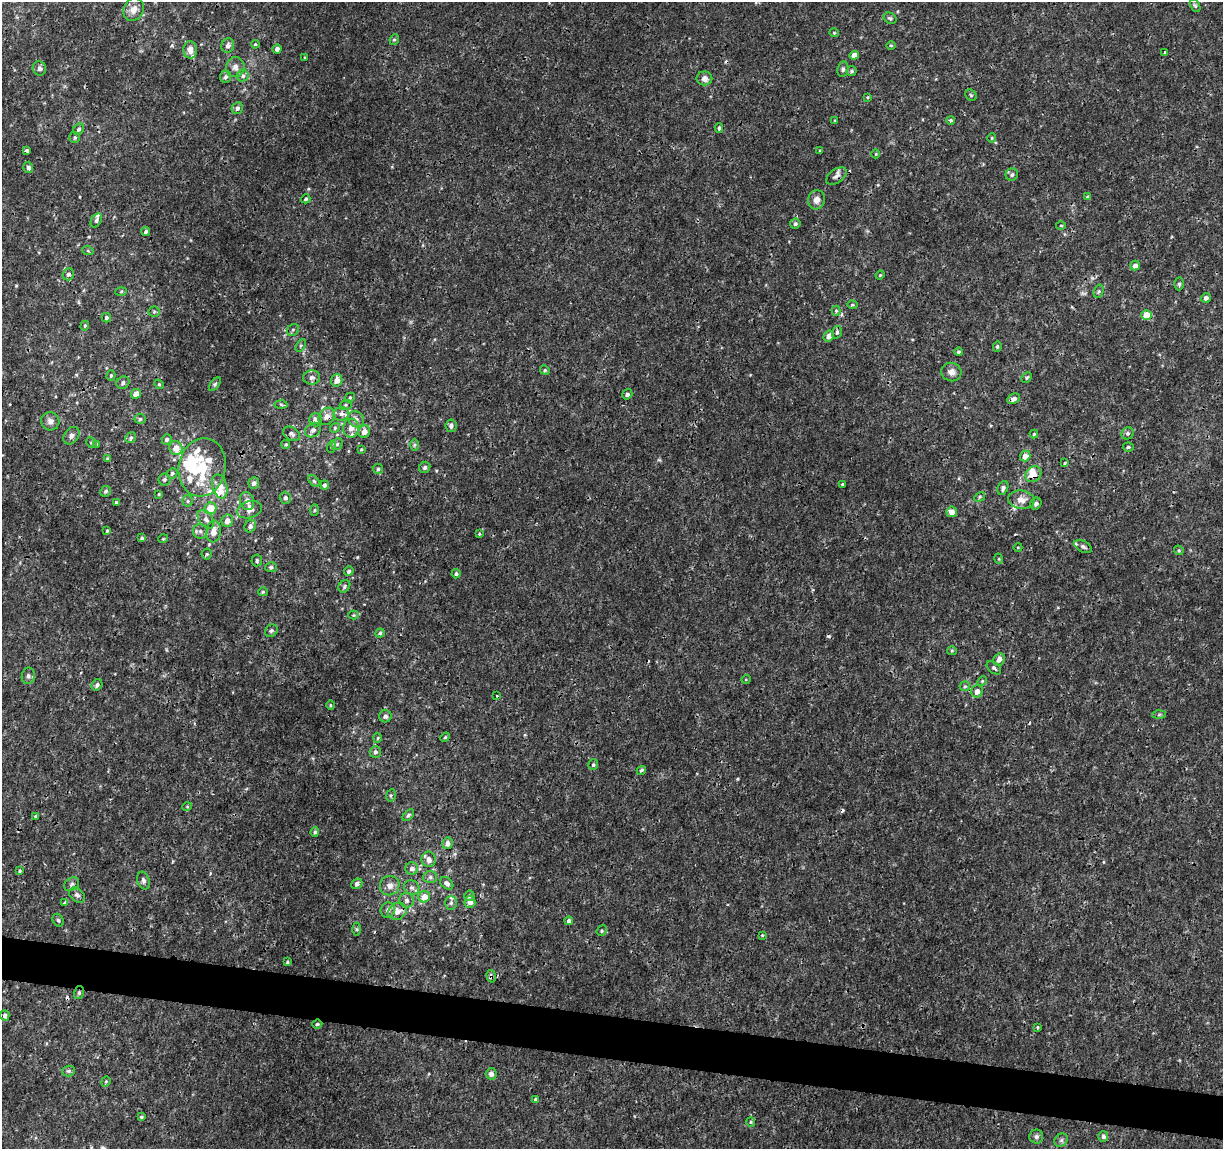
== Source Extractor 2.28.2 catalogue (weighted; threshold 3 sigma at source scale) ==
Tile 6 of 4 x 4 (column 2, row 2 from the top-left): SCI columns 1222-2442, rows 2518-3664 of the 4892 x 5096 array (HDU 1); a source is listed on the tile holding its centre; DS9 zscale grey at full resolution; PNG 1225 x 1151 px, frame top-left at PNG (2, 2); each listed source drawn as its Kron ellipse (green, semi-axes under 4 px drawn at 4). Shown black and unused: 4% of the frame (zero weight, under 3 of 4 exposures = <1% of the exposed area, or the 3 px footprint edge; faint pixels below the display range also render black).
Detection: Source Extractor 2.28.2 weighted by HDU 2 'WHT'; one run over the whole footprint, this tile lists its part. Background 0.00125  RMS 9.5e-04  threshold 0.00428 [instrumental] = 3 sigma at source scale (4.5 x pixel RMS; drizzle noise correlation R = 1.50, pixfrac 1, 0.0396/0.0396 arcsec/px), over >= 5 px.
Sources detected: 245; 1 inside a brighter object's white glare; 10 cosmic-ray / hot-pixel residue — neither listed nor drawn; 17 inside a brighter listed object's ellipse — not listed separately; the other 217 listed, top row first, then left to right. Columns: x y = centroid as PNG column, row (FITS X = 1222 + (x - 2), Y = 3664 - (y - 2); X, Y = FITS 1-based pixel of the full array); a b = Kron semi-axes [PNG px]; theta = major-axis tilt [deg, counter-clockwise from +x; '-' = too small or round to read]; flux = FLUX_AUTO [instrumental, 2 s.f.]
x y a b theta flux
1195 5 7 4 -62 0.16
134 9 12 9 60 0.83
890 18 7 5 -30 0.18
834 33 5 4 - 0.13
394 39 5 4 - 0.15
255 44 4 4 - 0.11
891 45 5 3 - 0.086
228 46 7 6 - 0.4
277 49 4 4 - 0.42
190 50 9 7 -86 0.71
1165 53 4 3 - 0.23
854 55 4 4 - 0.85
305 58 3 3 - 0.1
235 67 10 9 - 0.5
39 68 7 6 - 0.32
843 69 8 5 81 0.23
851 71 5 4 - 0.19
243 76 6 5 - 0.25
225 77 6 5 - 0.25
704 78 8 7 - 0.5
971 95 6 5 - 0.15
867 97 4 4 - 0.09
237 108 6 5 - 0.3
951 120 4 4 - 0.17
835 121 3 3 - 0.11
719 128 5 3 - 0.14
79 129 6 5 - 0.27
75 137 5 5 - 0.17
992 138 4 4 - 0.11
820 150 4 3 - 0.095
26 151 3 3 - 0.29
876 154 4 4 - 0.087
28 167 6 5 - 0.32
1012 175 6 6 - 0.23
836 176 12 6 34 0.43
1088 197 4 4 - 0.28
306 199 5 4 - 0.15
816 200 9 8 - 0.58
96 220 7 5 58 0.21
795 224 5 5 - 0.26
1061 225 5 3 - 0.081
146 232 4 4 - 0.19
88 251 6 3 -19 0.093
1135 266 5 4 - 0.44
68 274 6 5 - 0.28
880 275 5 3 - 0.088
1179 284 6 5 - 0.18
121 291 6 4 3 0.12
1099 291 7 5 73 0.16
1206 298 5 4 - 0.38
852 305 5 4 - 0.11
836 311 5 4 - 0.14
154 312 5 5 - 0.16
1146 315 5 5 - 2.2
106 318 5 4 - 0.23
85 326 5 4 - 0.11
293 330 6 5 - 0.19
837 332 6 5 - 0.23
829 336 6 5 - 0.72
301 345 7 4 59 0.15
997 346 5 4 - 0.14
958 352 4 4 - 0.17
545 370 5 4 - 0.13
951 372 10 9 - 0.56
111 375 5 4 - 0.15
312 377 8 7 - 0.4
1027 378 5 4 - 0.14
337 380 6 5 - 0.83
123 383 7 6 - 0.28
159 384 5 4 - 0.12
215 384 8 4 54 0.14
136 394 5 4 - 0.63
627 394 5 4 - 0.3
350 398 5 4 - 0.13
1014 399 7 5 28 0.45
281 404 6 4 -3 0.15
346 405 6 5 - 0.15
341 414 8 6 9 0.4
327 416 9 7 50 0.59
140 419 5 4 - 0.19
356 419 9 7 -48 0.44
315 420 6 6 - 0.58
50 421 9 9 - 0.43
451 426 6 5 - 0.31
335 428 5 4 - 0.14
351 428 9 8 - 0.56
313 430 8 6 32 0.34
364 432 6 6 - 0.71
1128 433 6 6 - 0.24
291 434 9 6 -32 0.32
1034 434 4 4 - 0.11
71 436 9 7 52 0.32
131 438 6 5 - 0.17
167 439 5 5 - 0.23
91 443 6 5 - 0.16
97 444 4 3 - 0.1
337 444 6 5 - 0.2
286 445 5 4 - 0.12
414 445 6 4 89 0.15
331 447 6 3 70 0.11
1128 447 5 4 - 0.15
176 448 7 6 - 0.99
361 449 4 3 - 0.094
1025 456 5 5 - 0.81
108 459 4 4 - 0.2
1065 463 4 3 - 0.1
202 467 29 23 79 4.9
425 467 6 5 - 0.24
378 469 5 5 - 0.22
172 473 5 5 - 0.21
1033 474 8 7 - 1.1
164 480 6 6 - 0.2
314 481 7 4 -46 0.16
254 483 6 5 - 0.34
843 484 3 3 - 0.23
325 485 4 4 - 0.25
220 486 12 7 -74 1.3
1003 488 7 5 63 0.3
106 491 5 5 - 0.2
159 494 3 2 - 0.083
980 497 6 4 31 0.14
285 498 6 5 - 0.31
1021 500 13 9 -6 0.95
188 501 5 5 - 0.16
247 501 9 7 -72 0.48
116 503 3 3 - 0.14
1036 504 6 5 - 0.28
210 508 6 5 - 1.9
249 510 13 8 17 0.57
315 510 6 4 88 0.12
952 512 5 5 - 0.67
206 519 10 7 -53 0.42
227 521 6 5 - 0.63
250 526 6 5 - 0.4
107 531 4 3 - 0.13
200 531 7 7 - 0.36
214 532 11 7 84 0.92
479 534 3 3 - 0.12
142 538 4 3 - 0.16
163 539 5 3 - 0.083
1083 546 9 5 -30 0.28
1018 547 4 3 - 0.071
1179 550 5 4 - 0.14
207 554 5 5 - 0.14
999 559 5 3 - 0.088
257 560 6 5 - 0.19
271 567 6 5 - 0.21
349 571 5 4 - 0.25
456 574 4 4 - 0.2
344 586 6 5 - 0.19
263 592 5 4 - 0.12
354 615 5 4 - 0.11
271 631 7 6 - 0.2
380 633 4 4 - 0.15
952 651 5 4 - 0.11
999 659 6 5 - 0.59
994 668 8 5 -40 0.2
28 676 8 6 80 0.29
746 679 5 3 - 0.082
982 681 5 4 - 0.12
97 685 6 5 - 0.25
965 686 5 4 - 0.14
977 691 6 5 - 0.6
497 696 3 3 - 0.082
330 705 5 3 - 0.099
1159 715 6 4 2 0.16
385 716 6 6 - 0.31
445 737 5 4 - 0.15
378 738 5 3 - 0.1
375 752 6 5 - 0.27
593 765 5 5 - 0.16
641 770 5 3 - 0.19
391 795 6 4 79 0.15
187 807 5 3 - 0.086
408 815 7 4 45 0.19
36 816 4 3 - 0.12
315 832 5 4 - 0.19
448 843 6 5 - 0.51
429 859 7 7 - 0.54
412 868 6 6 - 0.41
20 871 4 3 - 0.11
430 877 7 6 - 0.26
143 881 9 6 -73 0.27
447 883 7 5 -42 0.37
72 884 8 6 35 0.25
357 884 6 5 - 0.31
390 886 10 9 - 0.64
412 888 8 7 - 0.34
77 895 9 6 -40 0.3
469 896 5 5 - 0.22
424 897 6 5 - 1.1
407 900 7 7 - 0.36
470 902 6 5 - 0.62
64 903 3 3 - 0.15
451 903 7 5 88 0.23
388 910 8 7 - 0.38
397 911 10 8 32 0.84
58 920 7 5 -60 0.16
569 921 4 4 - 0.3
357 929 6 4 -89 0.12
602 931 5 4 - 0.14
762 935 4 3 - 0.09
287 962 4 4 - 0.11
491 976 6 4 -75 0.26
79 993 7 5 74 0.19
5 1015 5 4 - 0.29
317 1024 5 4 - 0.18
1037 1027 4 2 - 0.11
68 1071 6 5 - 0.2
491 1074 5 5 - 0.41
106 1082 5 4 - 0.13
535 1099 4 3 - 0.12
141 1117 4 3 - 0.15
751 1122 5 4 - 0.11
1103 1136 5 5 - 0.25
1036 1137 7 7 - 0.27
1061 1140 7 6 - 0.23
Overlapping masked pixels (flux is a lower limit): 8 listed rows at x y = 190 50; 836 176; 1146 315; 327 416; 1033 474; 491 976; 79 993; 317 1024